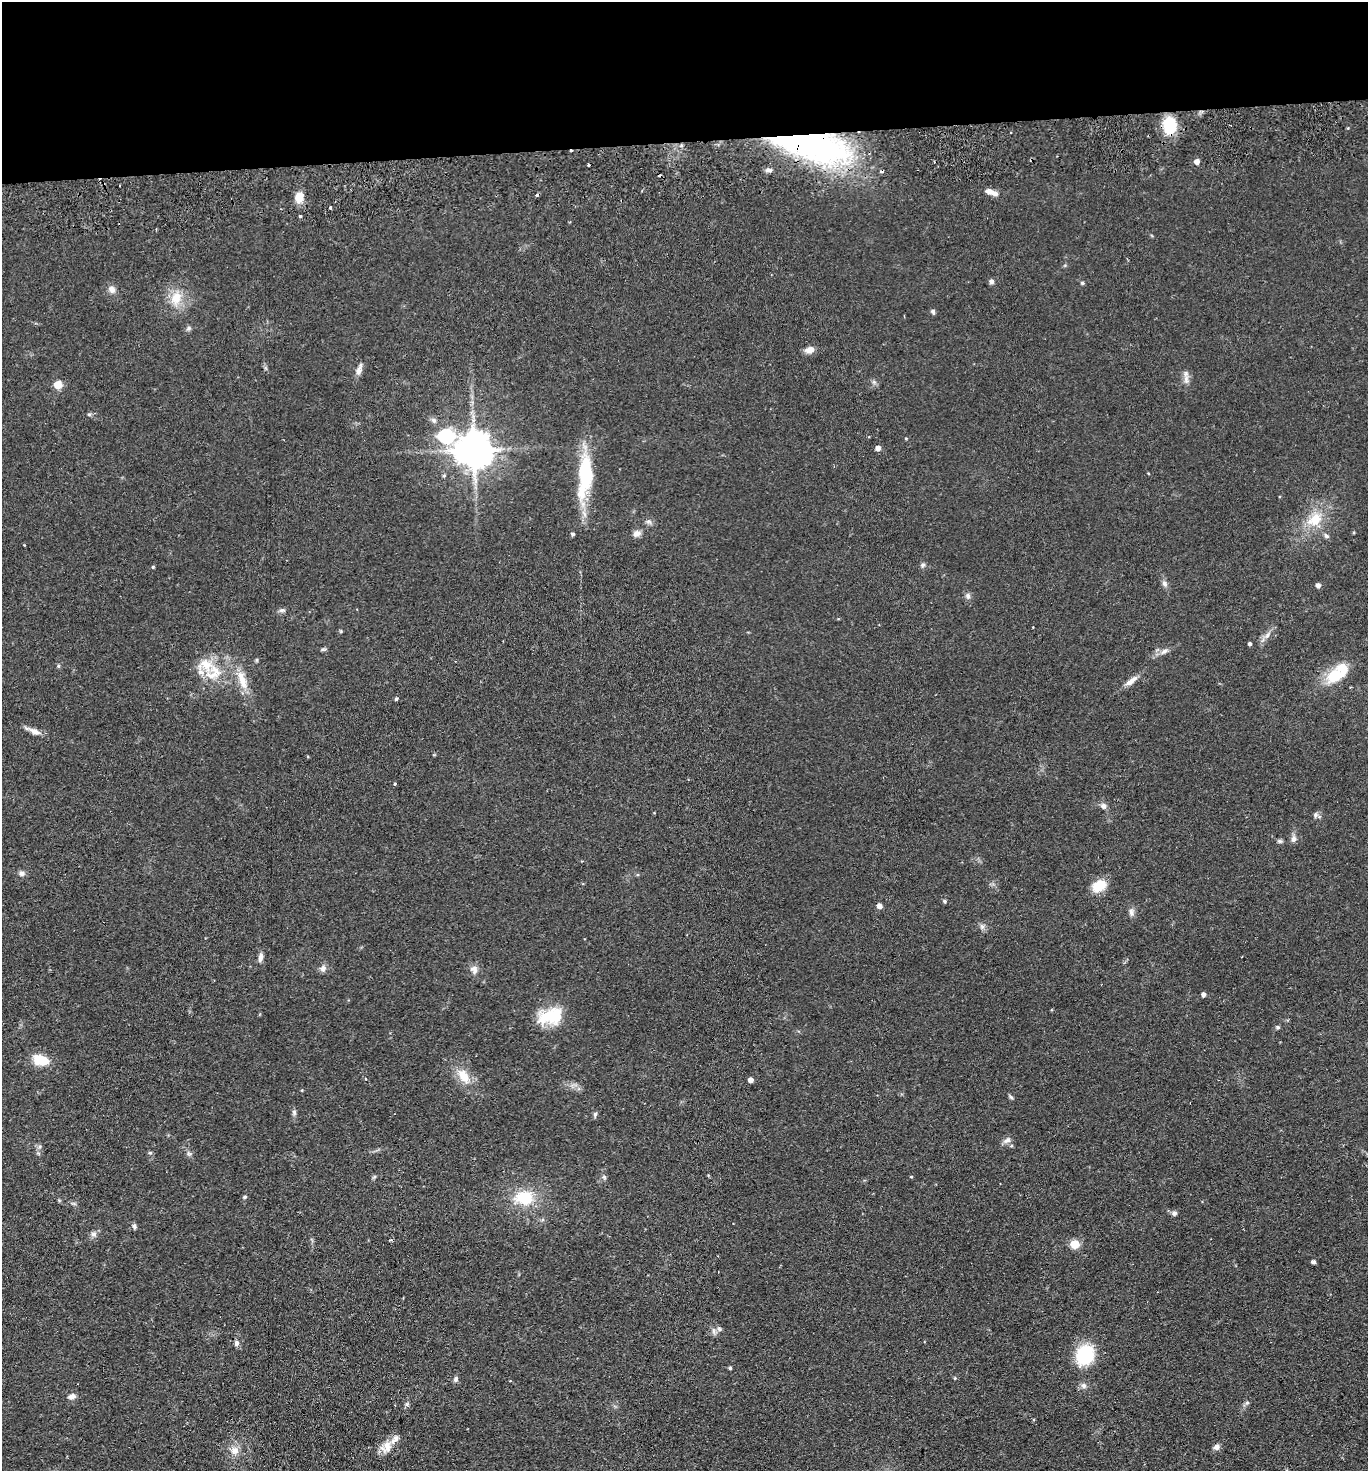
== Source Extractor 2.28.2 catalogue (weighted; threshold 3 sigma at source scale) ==
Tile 2 of 3 x 3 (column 2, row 1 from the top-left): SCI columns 1489-2854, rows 2991-4459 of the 4380 x 4515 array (HDU 1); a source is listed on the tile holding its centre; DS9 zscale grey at full resolution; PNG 1370 x 1473 px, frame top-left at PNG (2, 2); no overlay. Shown black and unused: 10% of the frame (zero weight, under 2 of 3 exposures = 3% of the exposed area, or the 3 px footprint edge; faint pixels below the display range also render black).
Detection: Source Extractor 2.28.2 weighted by HDU 2 'WHT'; one run over the whole footprint, this tile lists its part. Background 0.0543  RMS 0.0061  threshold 0.0275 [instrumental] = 3 sigma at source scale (4.5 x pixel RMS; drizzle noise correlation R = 1.50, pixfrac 1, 0.05/0.05 arcsec/px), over >= 5 px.
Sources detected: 114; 6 cosmic-ray / hot-pixel residue — not listed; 5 inside a brighter listed object's ellipse — not listed separately; the other 103 listed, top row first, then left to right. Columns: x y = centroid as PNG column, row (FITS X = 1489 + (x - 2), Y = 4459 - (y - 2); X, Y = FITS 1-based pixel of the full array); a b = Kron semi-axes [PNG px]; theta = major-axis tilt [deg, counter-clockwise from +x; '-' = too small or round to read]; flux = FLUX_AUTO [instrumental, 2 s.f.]
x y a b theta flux
1169 125 20 15 -85 20
812 146 90 30 -12 180
571 151 3 2 - 2.1
1197 161 5 5 - 4
588 165 3 3 - 1.4
768 170 10 5 4 1.9
994 193 11 7 -18 3.2
299 197 12 9 73 7.4
331 207 3 3 - 2.4
300 216 3 3 - 0.84
991 281 6 6 - 1.7
1082 283 5 4 - 1
112 289 9 8 - 3.4
176 298 21 14 69 12
933 311 6 5 - 1.4
189 328 7 6 - 1.5
809 350 11 8 18 4.2
359 370 17 6 74 3.4
1186 379 14 7 -86 3.5
874 382 6 5 - 1.3
58 385 6 6 - 12
89 414 6 4 -1 0.9
434 420 8 7 - 2.1
446 436 8 8 - 87
906 438 4 3 - 0.52
878 448 6 5 - 2.7
474 449 11 11 - 1500
585 474 53 18 87 39
444 476 5 3 - 0.7
1315 520 23 16 44 16
649 522 10 5 -13 1.8
636 533 11 8 27 2.9
572 534 4 4 - 1.3
1326 536 7 6 - 1.6
923 565 7 5 43 1.3
153 567 4 4 - 0.65
1165 584 9 7 -58 2.2
1318 585 5 5 - 2.2
968 596 8 7 - 2
282 610 9 5 1 1.6
1033 627 3 2 - 0.43
341 631 6 3 73 0.65
1267 635 12 6 56 3
1250 644 4 3 - 1.3
323 649 9 3 10 1
1164 651 11 6 36 2.6
257 660 6 4 90 0.75
205 665 27 21 -33 17
1335 676 25 17 30 18
242 680 31 10 -71 12
1131 681 19 7 37 4.6
396 699 4 4 - 0.92
35 731 18 7 -24 4.1
395 784 3 3 - 1
1103 806 8 7 - 2.4
1315 815 7 6 - 1.5
1293 839 9 8 - 2.6
1280 841 8 5 -26 1.2
22 873 8 7 - 2
1099 886 13 10 31 15
944 901 5 5 - 1
879 906 5 4 - 3.6
1131 912 12 7 -79 2.5
982 927 8 6 -62 1.9
260 957 12 6 80 2.8
323 968 9 8 - 2.6
474 969 11 10 - 3.6
1204 994 4 4 - 2.3
551 1016 31 18 15 23
1277 1027 6 5 - 1
41 1060 14 9 -15 17
463 1076 23 13 -55 12
366 1079 3 3 - 0.59
750 1080 4 4 - 3.7
1011 1097 7 4 -45 1
294 1112 8 6 -89 1.5
595 1114 8 5 81 1.3
1007 1140 12 7 27 2.9
150 1153 6 4 0 0.79
189 1153 8 6 -52 1.5
911 1176 4 3 - 0.57
604 1177 7 4 -46 1
245 1197 6 4 18 0.95
524 1198 18 13 0 24
1174 1213 7 6 - 1.6
134 1226 7 5 -66 1.4
93 1234 9 6 0 2.1
1075 1244 5 5 - 21
1313 1262 4 4 - 1.9
719 1329 7 5 -46 1.4
237 1343 7 6 - 1.8
1085 1355 18 16 65 36
730 1368 4 3 - 0.93
955 1378 4 4 - 0.64
455 1379 8 6 74 1.6
510 1381 3 3 - 0.58
1084 1385 8 7 - 2.4
72 1396 10 7 15 2.9
1247 1403 6 5 - 1.1
407 1404 7 4 90 1.2
386 1447 20 15 56 8.8
1217 1447 7 7 - 2.8
234 1450 12 11 - 5.5
Overlapping masked pixels (flux is a lower limit): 3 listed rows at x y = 1169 125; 812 146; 571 151